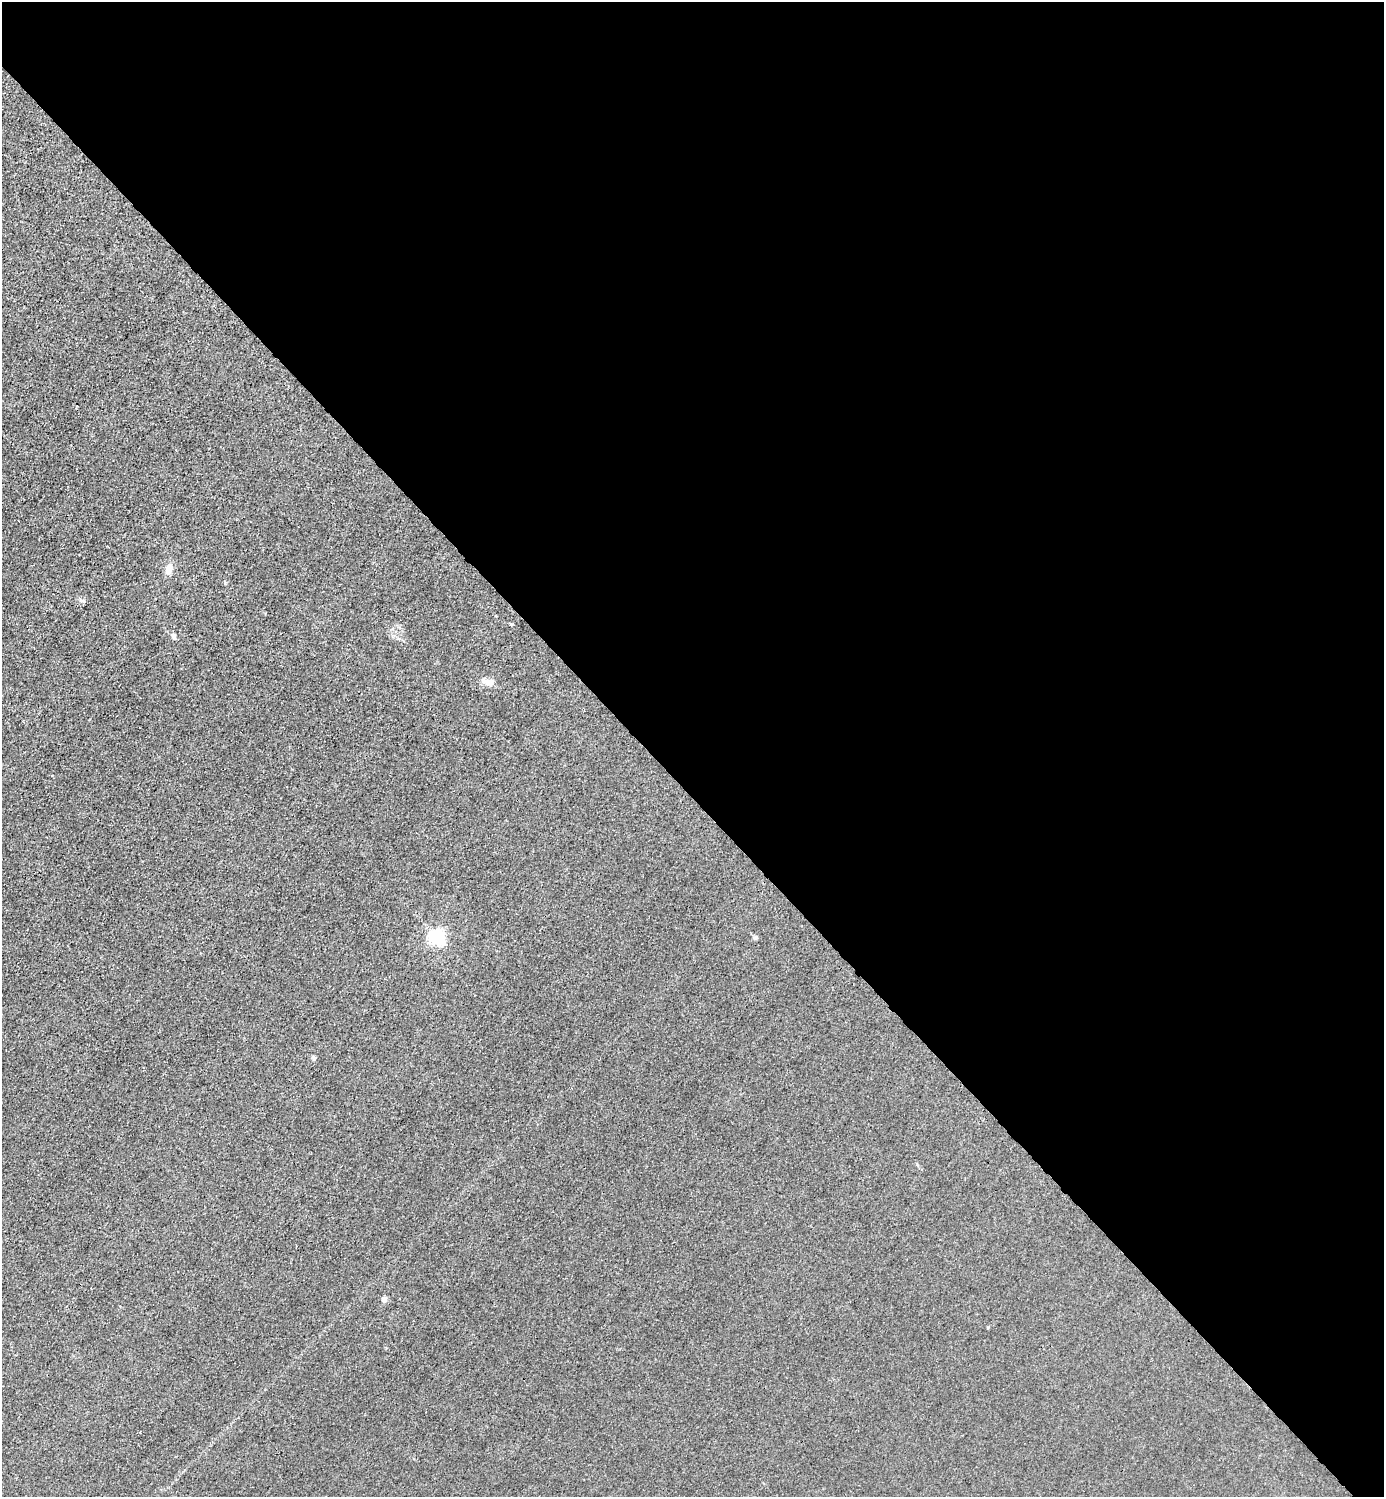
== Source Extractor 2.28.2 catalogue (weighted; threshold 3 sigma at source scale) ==
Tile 8 of 4 x 4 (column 4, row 2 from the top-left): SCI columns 4446-5827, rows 2993-4487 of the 5985 x 5985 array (HDU 1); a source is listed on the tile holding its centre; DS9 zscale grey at full resolution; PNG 1386 x 1499 px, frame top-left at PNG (2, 2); no overlay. Shown black and unused: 53% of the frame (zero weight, under 3 of 4 exposures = <1% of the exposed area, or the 3 px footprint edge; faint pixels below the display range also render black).
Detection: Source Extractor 2.28.2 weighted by HDU 2 'WHT'; one run over the whole footprint, this tile lists its part. Background 0.0222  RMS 0.0063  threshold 0.0285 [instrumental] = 3 sigma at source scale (4.5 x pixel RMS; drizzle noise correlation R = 1.50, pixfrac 1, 0.05/0.05 arcsec/px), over >= 5 px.
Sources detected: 9; all 9 listed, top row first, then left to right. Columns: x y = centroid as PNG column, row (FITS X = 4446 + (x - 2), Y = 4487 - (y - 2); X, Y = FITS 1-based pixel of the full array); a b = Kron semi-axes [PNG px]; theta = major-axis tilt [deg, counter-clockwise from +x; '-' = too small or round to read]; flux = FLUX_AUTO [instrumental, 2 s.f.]
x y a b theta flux
169 569 13 8 71 5.1
83 601 8 5 -20 1.5
511 625 3 3 - 1
174 636 7 5 -77 2.2
489 682 20 8 -13 4.9
438 938 6 6 - 200
755 938 6 5 - 1.5
314 1058 7 5 -73 1.1
384 1299 5 4 - 4.8